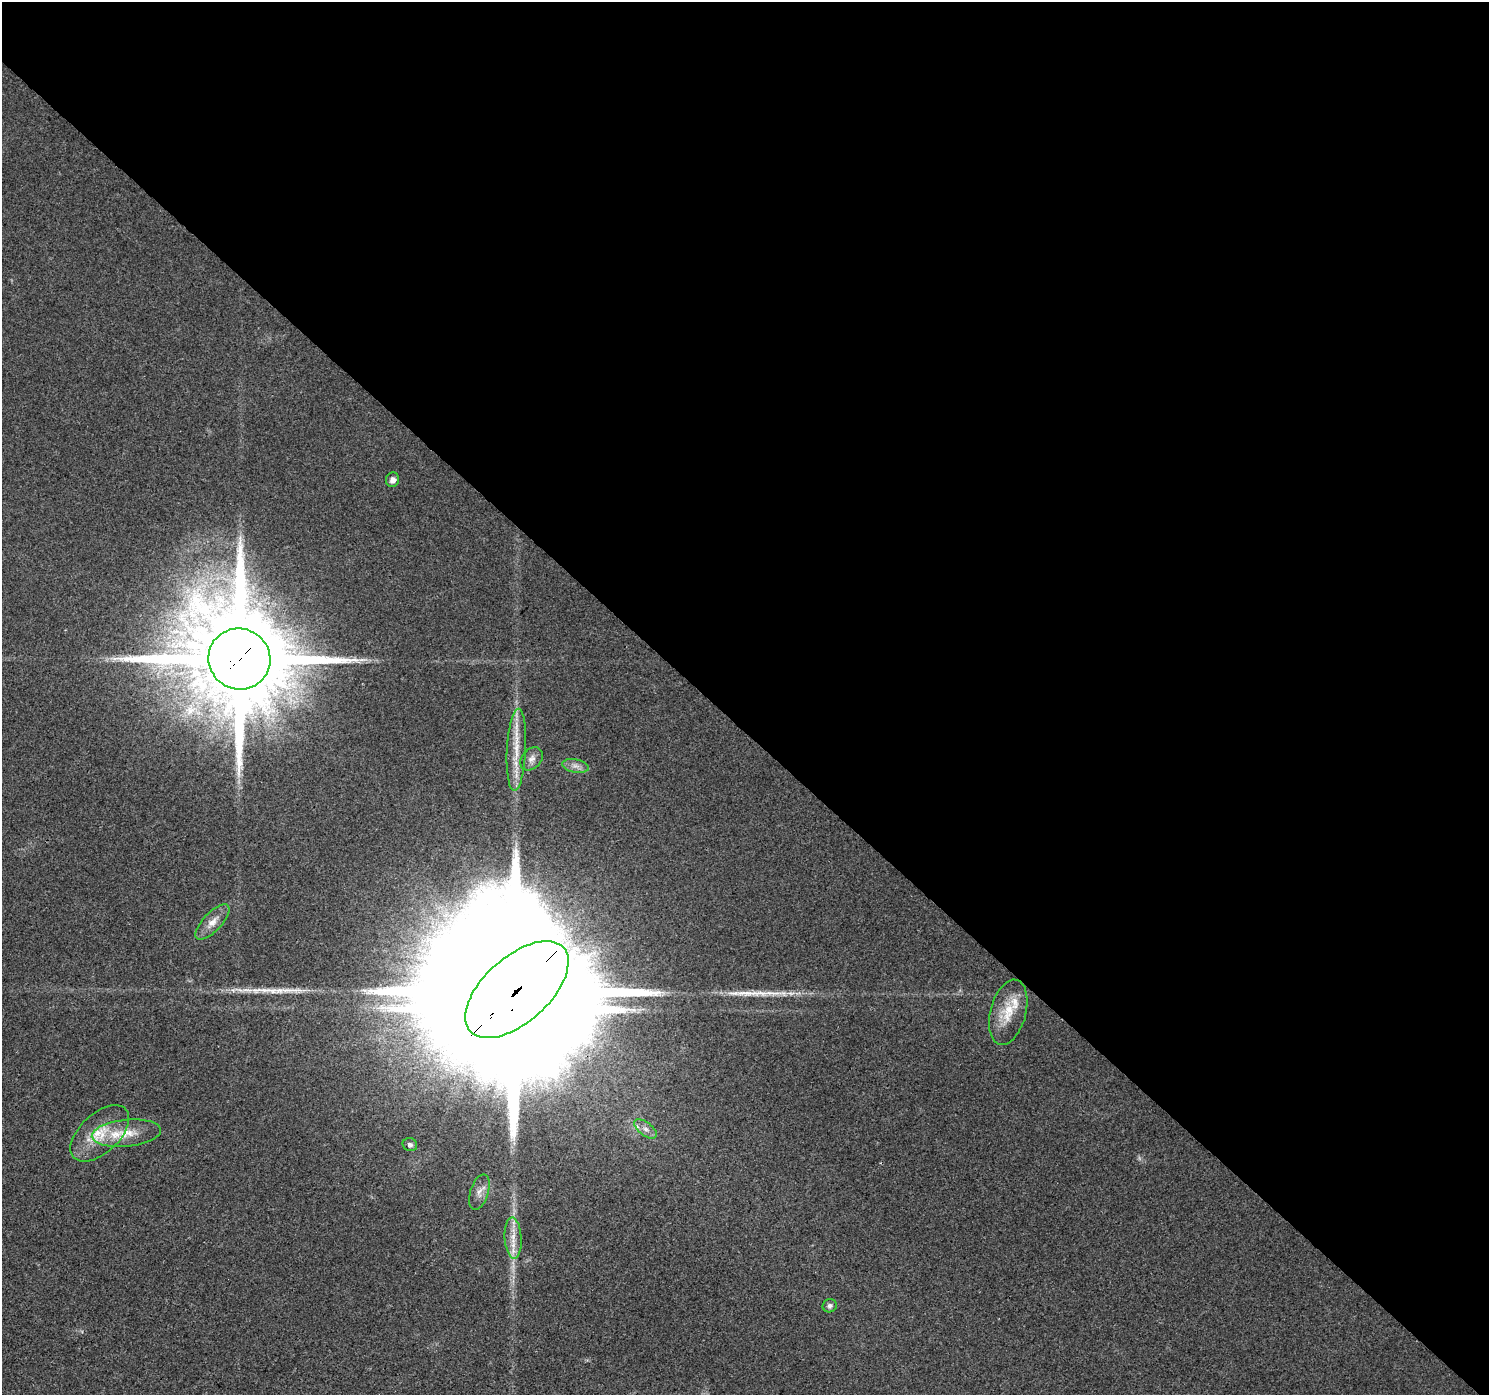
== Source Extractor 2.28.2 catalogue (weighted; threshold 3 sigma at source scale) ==
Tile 3 of 4 x 4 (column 3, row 1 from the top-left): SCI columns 3054-4540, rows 4476-5868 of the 6101 x 6099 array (HDU 1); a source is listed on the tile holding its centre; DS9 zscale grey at full resolution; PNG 1491 x 1397 px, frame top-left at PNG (2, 2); each listed source drawn as its Kron ellipse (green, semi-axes under 4 px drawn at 4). Shown black and unused: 52% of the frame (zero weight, under 3 of 4 exposures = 7% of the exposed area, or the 3 px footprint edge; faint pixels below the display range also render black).
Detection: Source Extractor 2.28.2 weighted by HDU 2 'WHT'; one run over the whole footprint, this tile lists its part. Background 0.0206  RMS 0.0036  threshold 0.0164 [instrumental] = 3 sigma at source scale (4.5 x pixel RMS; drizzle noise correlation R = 1.50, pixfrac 1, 0.0396/0.0396 arcsec/px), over >= 5 px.
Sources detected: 20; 2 long thin detections or spike segments (spike, bleed or trail) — neither listed nor drawn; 3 inside a brighter listed object's ellipse — not listed separately; the other 15 listed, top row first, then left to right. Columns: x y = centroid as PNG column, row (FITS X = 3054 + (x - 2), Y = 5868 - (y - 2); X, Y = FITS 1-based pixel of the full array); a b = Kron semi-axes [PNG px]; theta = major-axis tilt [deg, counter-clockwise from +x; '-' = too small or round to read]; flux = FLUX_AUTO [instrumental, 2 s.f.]
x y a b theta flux
393 480 7 6 - 2.2
239 659 31 30 - 8900
516 750 41 9 87 9.1
531 759 13 9 48 2.3
576 766 14 6 -9 2.1
212 922 22 9 47 4
517 990 63 33 42 40000
1008 1012 33 18 75 11
645 1129 13 6 -37 2.3
100 1133 35 19 43 13
126 1133 35 13 5 9.6
410 1145 7 6 - 1.1
479 1192 18 9 72 3
513 1238 20 8 -87 5
830 1306 7 6 - 1.2
Overlapping masked pixels (flux is a lower limit): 2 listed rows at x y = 239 659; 517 990